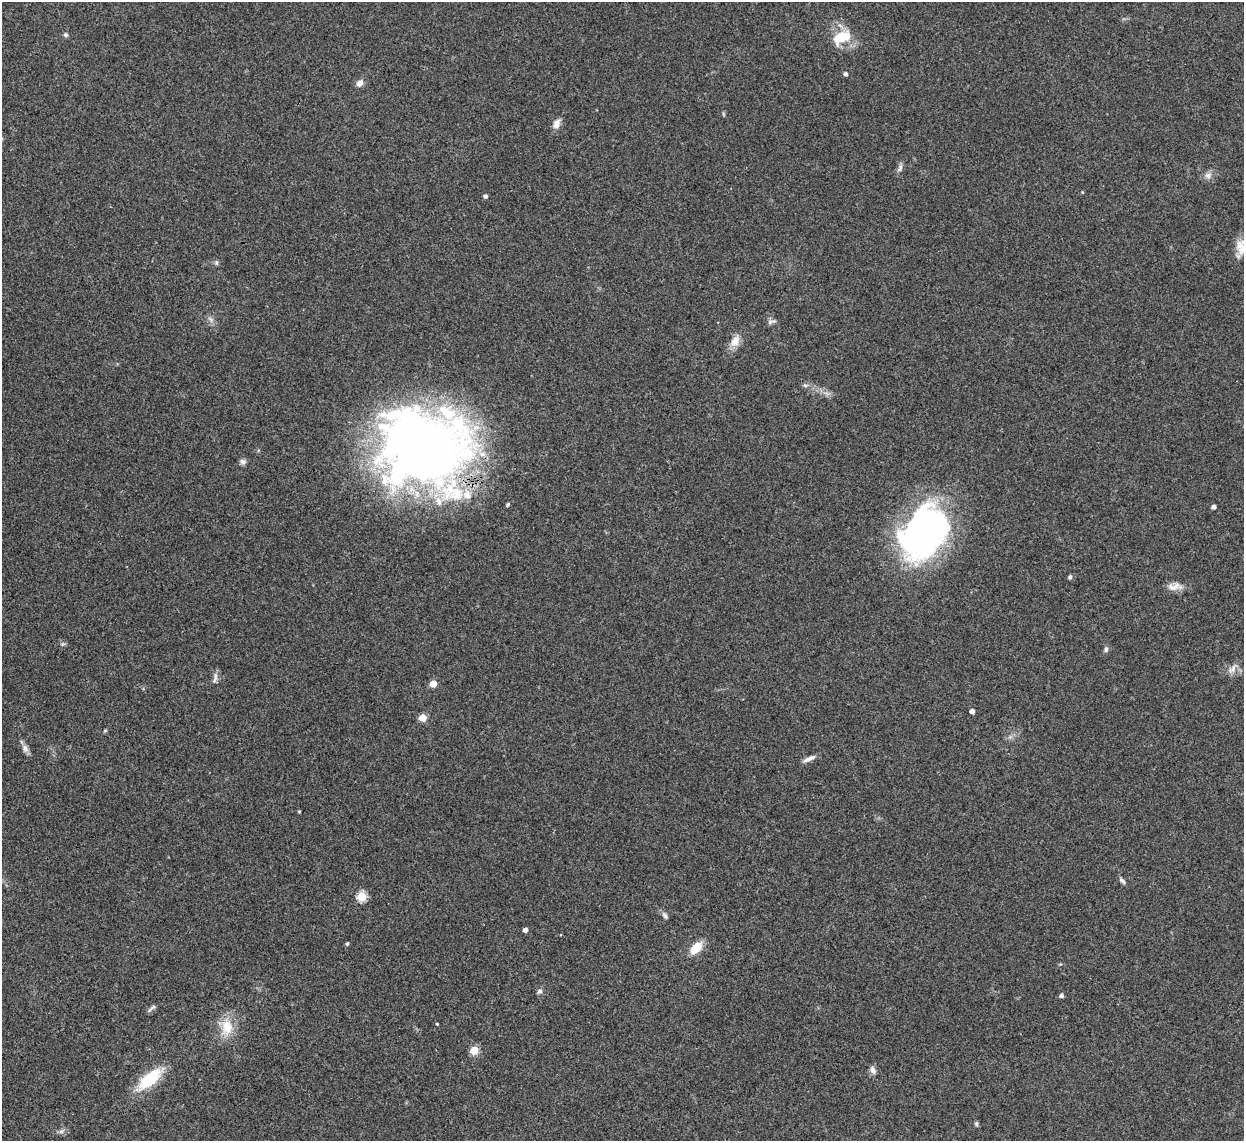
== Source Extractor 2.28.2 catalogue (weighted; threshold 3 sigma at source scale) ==
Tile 7 of 4 x 4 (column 3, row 2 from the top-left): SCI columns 2490-3731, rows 2536-3674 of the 4975 x 4956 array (HDU 1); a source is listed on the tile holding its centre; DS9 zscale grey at full resolution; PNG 1246 x 1143 px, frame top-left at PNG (2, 2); no overlay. Shown black and unused: <1% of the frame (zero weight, under 3 of 4 exposures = <1% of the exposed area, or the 3 px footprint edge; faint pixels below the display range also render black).
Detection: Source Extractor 2.28.2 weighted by HDU 2 'WHT'; one run over the whole footprint, this tile lists its part. Background 0.166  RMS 0.007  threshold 0.0317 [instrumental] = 3 sigma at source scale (4.5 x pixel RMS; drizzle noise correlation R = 1.50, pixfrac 1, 0.05/0.05 arcsec/px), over >= 5 px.
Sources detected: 50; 1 inside a brighter listed object's ellipse — not listed separately; the other 49 listed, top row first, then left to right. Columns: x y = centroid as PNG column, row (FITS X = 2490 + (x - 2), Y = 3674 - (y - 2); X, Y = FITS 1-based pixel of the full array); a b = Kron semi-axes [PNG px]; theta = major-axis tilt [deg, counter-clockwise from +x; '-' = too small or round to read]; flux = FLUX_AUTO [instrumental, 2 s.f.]
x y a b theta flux
66 35 6 5 - 1.5
842 37 26 14 24 18
846 74 4 4 - 2
360 83 9 7 45 3.7
557 124 12 8 62 4.8
900 168 12 5 63 2.5
1208 176 10 8 46 3.5
1082 192 4 3 - 0.58
485 196 4 4 - 2
1241 247 21 11 -85 8
216 262 6 5 - 1.4
210 319 11 4 -57 1.9
770 322 7 6 - 1.7
735 341 18 11 63 7.2
805 385 6 4 -18 1.2
424 448 88 75 -13 660
243 462 8 7 - 2.3
508 504 5 4 - 0.97
1213 507 4 4 - 2.8
924 533 57 40 58 230
1070 577 5 5 - 1.2
1175 587 22 9 3 6.3
63 644 7 4 33 1.1
1106 649 8 5 71 1.7
1232 669 14 7 46 4.2
215 677 15 5 83 2.8
433 684 5 5 - 14
972 711 4 4 - 3.8
423 718 5 5 - 19
105 731 6 4 2 0.77
25 748 12 8 -68 3.3
809 759 17 5 23 3.8
299 811 5 3 - 0.58
1122 881 11 5 -48 1.9
361 896 5 5 - 42
665 916 10 6 -57 2.2
525 930 4 4 - 3.2
347 944 5 4 - 0.92
696 948 13 8 47 15
540 991 7 5 14 1.7
1061 995 4 4 - 2.4
153 1007 10 4 37 1.8
437 1024 3 3 - 0.64
227 1027 24 16 89 16
474 1050 5 5 - 24
872 1070 11 6 -65 3
150 1079 32 13 40 31
976 1124 6 5 - 1.2
61 1131 6 6 - 1.8
Overlapping masked pixels (flux is a lower limit): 1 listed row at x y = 424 448
Isophote crosses this tile's border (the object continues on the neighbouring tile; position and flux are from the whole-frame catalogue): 1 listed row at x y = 1241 247